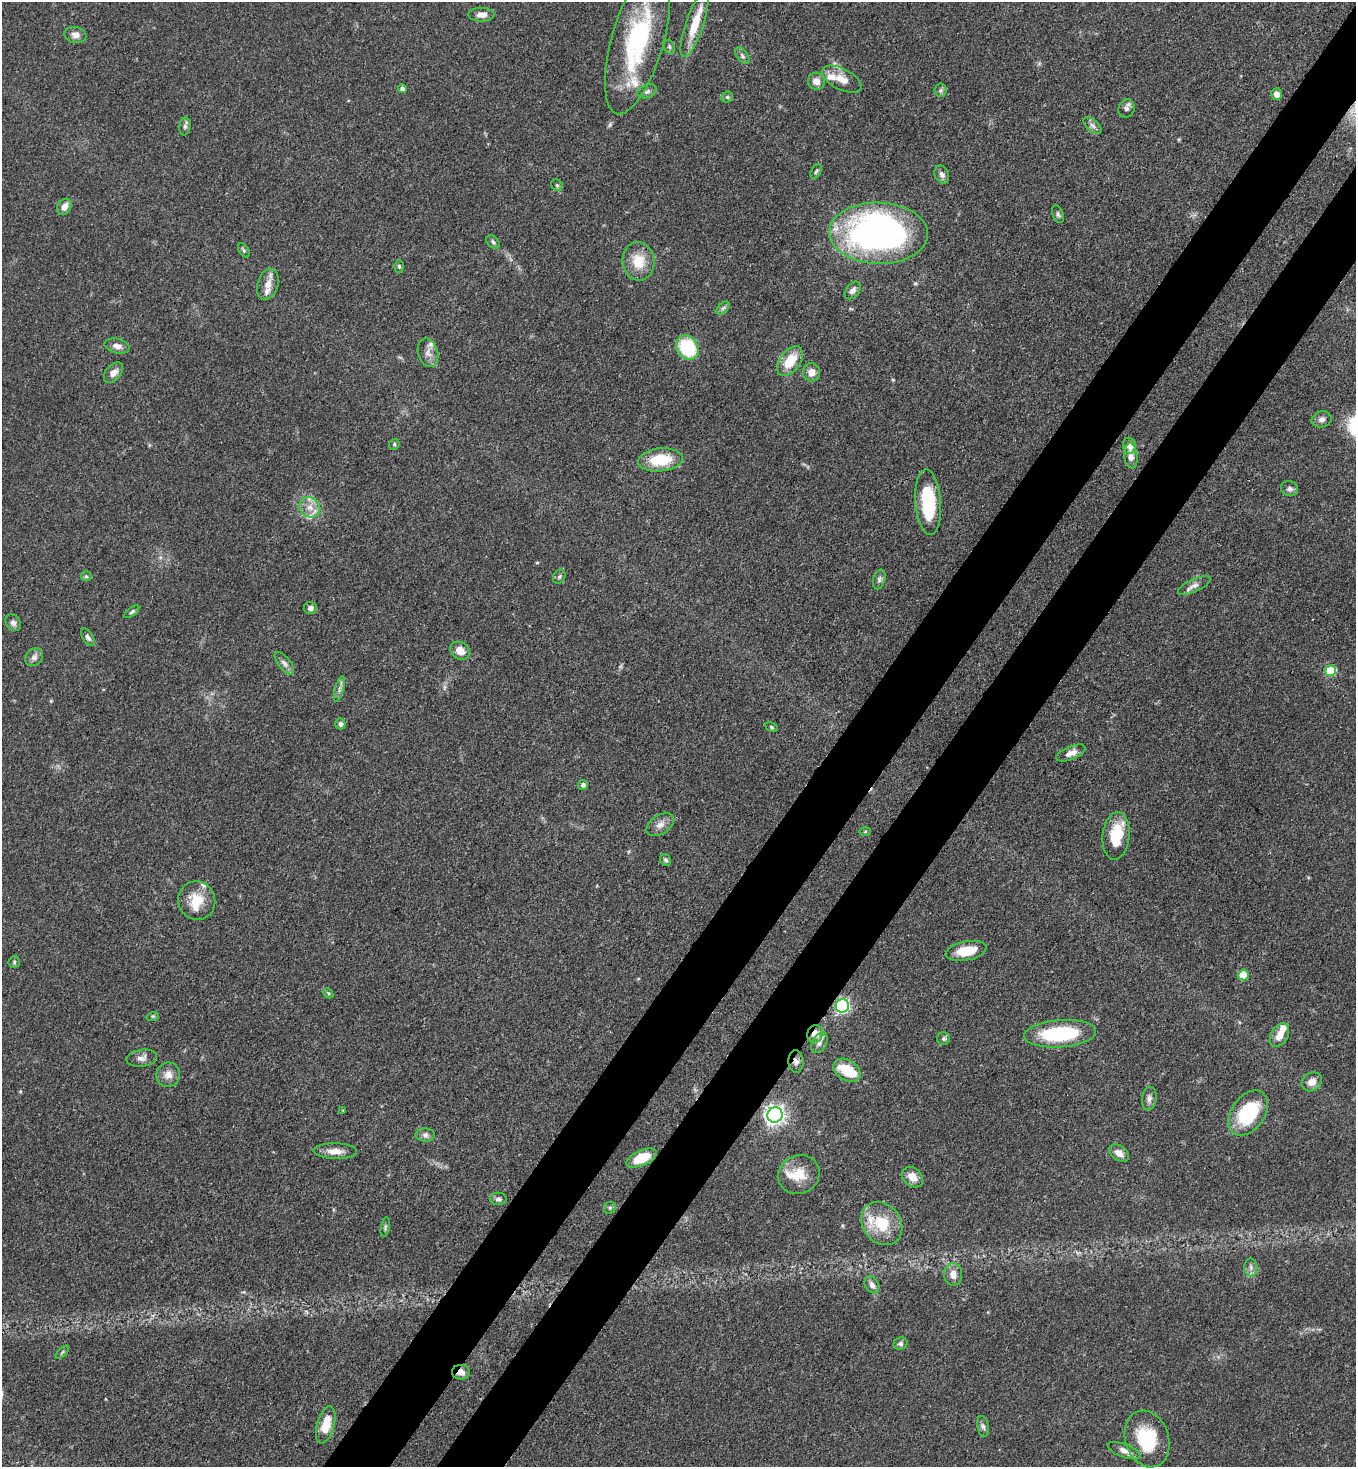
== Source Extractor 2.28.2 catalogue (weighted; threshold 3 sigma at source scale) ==
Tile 10 of 4 x 4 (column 2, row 3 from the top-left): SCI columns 1579-2932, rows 1529-2993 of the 6011 x 5988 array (HDU 1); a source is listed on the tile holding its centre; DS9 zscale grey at full resolution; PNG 1358 x 1469 px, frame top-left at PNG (2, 2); each listed source drawn as its Kron ellipse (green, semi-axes under 4 px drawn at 4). Shown black and unused: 9% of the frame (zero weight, under 3 of 4 exposures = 7% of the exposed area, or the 3 px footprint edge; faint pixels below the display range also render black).
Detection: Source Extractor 2.28.2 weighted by HDU 2 'WHT'; one run over the whole footprint, this tile lists its part. Background 0.0833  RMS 0.0039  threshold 0.0174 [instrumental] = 3 sigma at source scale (4.5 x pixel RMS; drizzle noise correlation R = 1.50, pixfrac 1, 0.05/0.05 arcsec/px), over >= 5 px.
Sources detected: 116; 1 inside a brighter object's white glare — neither listed nor drawn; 10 inside a brighter listed object's ellipse — not listed separately; the other 105 listed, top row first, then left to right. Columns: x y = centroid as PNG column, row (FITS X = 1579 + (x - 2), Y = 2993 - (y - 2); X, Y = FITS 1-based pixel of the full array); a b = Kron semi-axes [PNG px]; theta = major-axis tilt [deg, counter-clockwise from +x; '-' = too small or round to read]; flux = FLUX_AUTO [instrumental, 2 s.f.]
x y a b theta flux
481 15 13 7 -1 2.4
694 25 34 9 71 11
75 35 11 8 -10 2.1
637 40 77 26 74 56
669 47 7 5 -70 0.8
742 56 9 5 -54 1.1
842 79 21 10 -28 5.3
816 81 9 8 - 2.8
402 89 4 4 - 1.4
941 90 6 6 - 0.83
647 91 10 6 21 1.3
1276 94 6 5 - 2.6
727 97 6 5 - 0.66
1126 108 9 8 - 1.4
1093 125 11 5 -41 1.5
185 126 9 6 81 1.1
816 171 8 5 62 0.77
942 174 9 7 -65 1.7
557 185 6 5 - 0.67
64 207 8 6 55 3
1058 214 9 5 -69 1
878 233 49 30 -1 170
493 242 8 5 -45 0.84
244 250 8 4 -58 0.75
638 261 19 16 -84 8.6
399 267 6 4 -88 0.62
268 284 16 10 73 3.8
853 290 10 6 51 1.6
723 308 8 4 45 0.92
117 346 13 7 -13 2.3
687 348 13 10 -54 22
428 353 14 10 -76 3
790 361 17 10 54 10
811 372 9 8 - 3.4
113 373 12 7 49 2.6
1322 419 10 8 17 1.6
394 444 6 5 - 0.69
1130 446 8 6 -75 3.2
1131 456 12 6 -83 2.6
660 460 22 11 6 15
1289 488 8 7 - 1.4
928 502 33 13 -86 22
310 507 11 9 -41 3.4
86 576 5 5 - 0.54
559 577 7 6 - 0.8
879 579 10 6 74 1.1
1194 585 18 6 25 2.3
310 608 6 6 - 1.5
132 612 9 4 37 0.79
13 623 9 7 -53 1.4
88 637 10 5 -59 1.3
460 651 10 8 -31 3.7
34 657 10 8 43 1.7
284 663 13 6 -51 1.7
1330 671 5 5 - 17
339 689 13 3 75 1.2
340 724 5 5 - 1.1
772 727 6 4 -28 0.55
1071 753 16 6 22 2.8
583 785 5 4 - 1.3
660 825 15 9 33 2.9
865 831 6 4 2 0.5
1116 836 24 13 84 14
666 860 6 5 - 0.88
197 901 19 18 - 9
966 951 21 9 11 9.2
14 962 6 5 - 0.74
1243 975 5 5 - 12
328 993 6 4 -46 0.52
842 1006 7 6 - 73
153 1016 6 4 17 0.48
815 1034 9 7 67 4.3
1060 1034 36 13 4 30
1280 1035 13 8 60 4
943 1039 6 6 - 0.9
819 1043 11 7 61 1.9
142 1058 15 8 8 2.2
796 1061 11 7 -85 2.1
847 1070 15 10 -30 11
168 1075 12 12 - 3.2
1312 1082 11 9 35 3.3
1149 1099 12 7 82 1.7
343 1110 3 3 - 0.55
1248 1113 25 16 55 25
775 1115 8 7 - 200
425 1135 10 6 0 1.4
335 1151 22 8 -1 3.9
1119 1153 11 7 -35 2.7
641 1158 16 7 23 10
799 1175 21 19 30 8.6
913 1177 12 9 -42 4.5
498 1199 8 6 -3 1.2
610 1208 6 5 - 0.67
882 1223 23 18 -51 14
385 1227 10 3 80 0.63
1251 1267 9 6 -88 1.6
953 1274 11 9 -84 3.4
872 1285 9 7 -59 1.9
900 1344 7 6 - 1.1
62 1352 8 3 45 0.49
461 1372 9 7 -2 2.3
326 1425 19 8 75 8.4
983 1426 10 6 -78 1.2
1147 1439 29 22 -72 21
1124 1451 18 6 -20 2.7
Overlapping masked pixels (flux is a lower limit): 4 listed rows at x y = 842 1006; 815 1034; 796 1061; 461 1372
Isophote crosses this tile's border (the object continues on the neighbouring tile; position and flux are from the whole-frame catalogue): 1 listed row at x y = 637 40